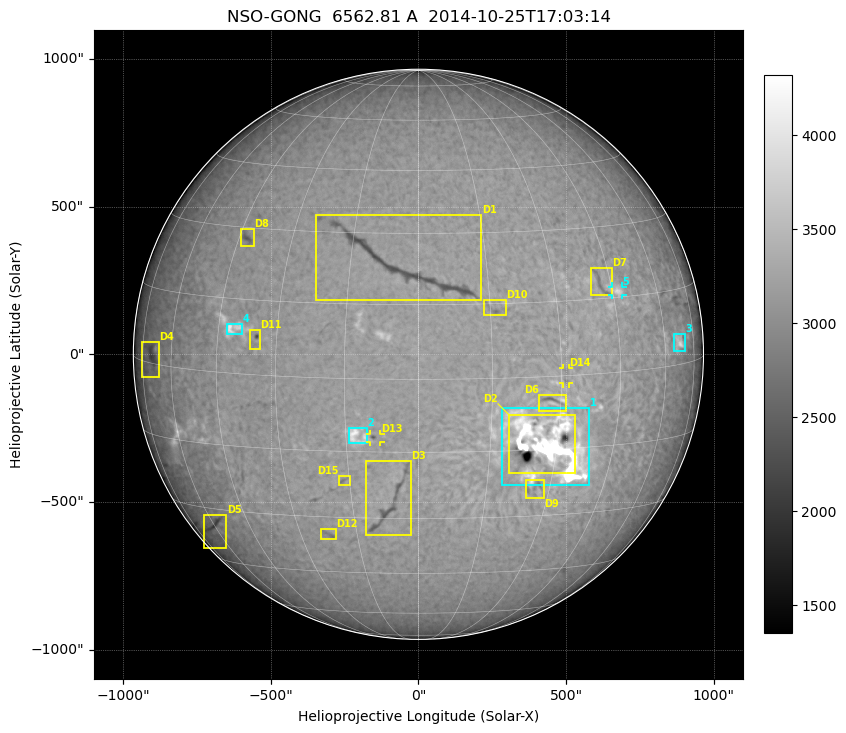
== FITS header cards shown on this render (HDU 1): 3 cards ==
TELESCOP= 'NSO-GONG'           / NSO/GONG Network
WAVELNTH=             6562.808 / [A] exact wavelength of obs
DATE-OBS= '2014-10-25T17:03:14' / Observation start date and time (UTC)

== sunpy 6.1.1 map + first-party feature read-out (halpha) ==
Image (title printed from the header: NSO-GONG  6562.81 A  2014-10-25T17:03:14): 2048 x 2048 px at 1.07 arcsec/px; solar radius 965 arcsec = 900 px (full disc in frame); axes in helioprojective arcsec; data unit not stated in the header (colour bar unlabelled)
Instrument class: HALPHA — H-alpha (6563 A) chromospheric image
Bright regions (plage): reference = the median radial profile (limb darkening/brightening removed); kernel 17 px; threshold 5 sigma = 405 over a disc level ~3076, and >= 1.075x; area >= 63 px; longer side >= 22 px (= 24 arcsec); searched inside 0.97 R_sun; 7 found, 5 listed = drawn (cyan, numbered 1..; 1 of them under ~29 arcsec drawn as corner ticks so the feature stays visible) (cap 20 boxes per figure: the strongest are kept; on H-alpha dark features outrank plage below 1.2x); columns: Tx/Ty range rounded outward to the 5 arcsec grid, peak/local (2 s.f.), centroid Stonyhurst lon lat
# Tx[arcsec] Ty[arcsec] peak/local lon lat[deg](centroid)
1 280..580 -445..-180 3.2 +28 -14
2 -240..-175 -305..-250 1.3 -13 -12
3 865..905 10..70 1.3 +66 +4
4 -650..-595 65..105 1.2 -41 +9
5 655..690 200..230 1.2 +47 +16
Dark features (filaments and sunspots): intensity divided by the median radial (limb-darkening) profile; local-median window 148 px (8% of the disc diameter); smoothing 5 px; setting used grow <= 0.95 with closing radius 7 px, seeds <= 0.88 or >= 162 px of the 54-px (= 58 arcsec) line detector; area >= 63 px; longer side >= 22 px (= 24 arcsec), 11 px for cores <= 0.7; searched inside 0.97 R_sun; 16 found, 15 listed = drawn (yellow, D1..; 2 of them under ~29 arcsec drawn as corner ticks so the feature stays visible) (cap 20 boxes per figure: the strongest are kept; on H-alpha dark features outrank plage below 1.2x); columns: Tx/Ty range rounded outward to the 5 arcsec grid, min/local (2 s.f., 1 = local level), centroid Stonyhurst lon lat
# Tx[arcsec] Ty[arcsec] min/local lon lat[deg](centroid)
D1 -350..215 180..470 0.71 -4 +23
D2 305..535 -405..-205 0.27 +27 -15
D3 -180..-25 -615..-360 0.76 -7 -27
D4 -940..-880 -80..40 0.79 -70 +1
D5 -725..-650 -655..-540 0.77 -60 -35
D6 405..505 -195..-135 0.78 +28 -5
D7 580..655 195..295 0.85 +42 +18
D8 -605..-555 365..425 0.79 -43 +28
D9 360..425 -490..-425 0.84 +26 -24
D10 220..300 130..185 0.85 +16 +14
D11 -570..-535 15..80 0.71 -35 +7
D12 -330..-280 -630..-590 0.87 -22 -34
D13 -165..-130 -300..-270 0.77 -9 -12
D14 490..510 -100..-45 0.87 +31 +0
D15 -270..-230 -445..-410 0.87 -16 -21
Off-limb: outside the limb everything is below the colour-scale floor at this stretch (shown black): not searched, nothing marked